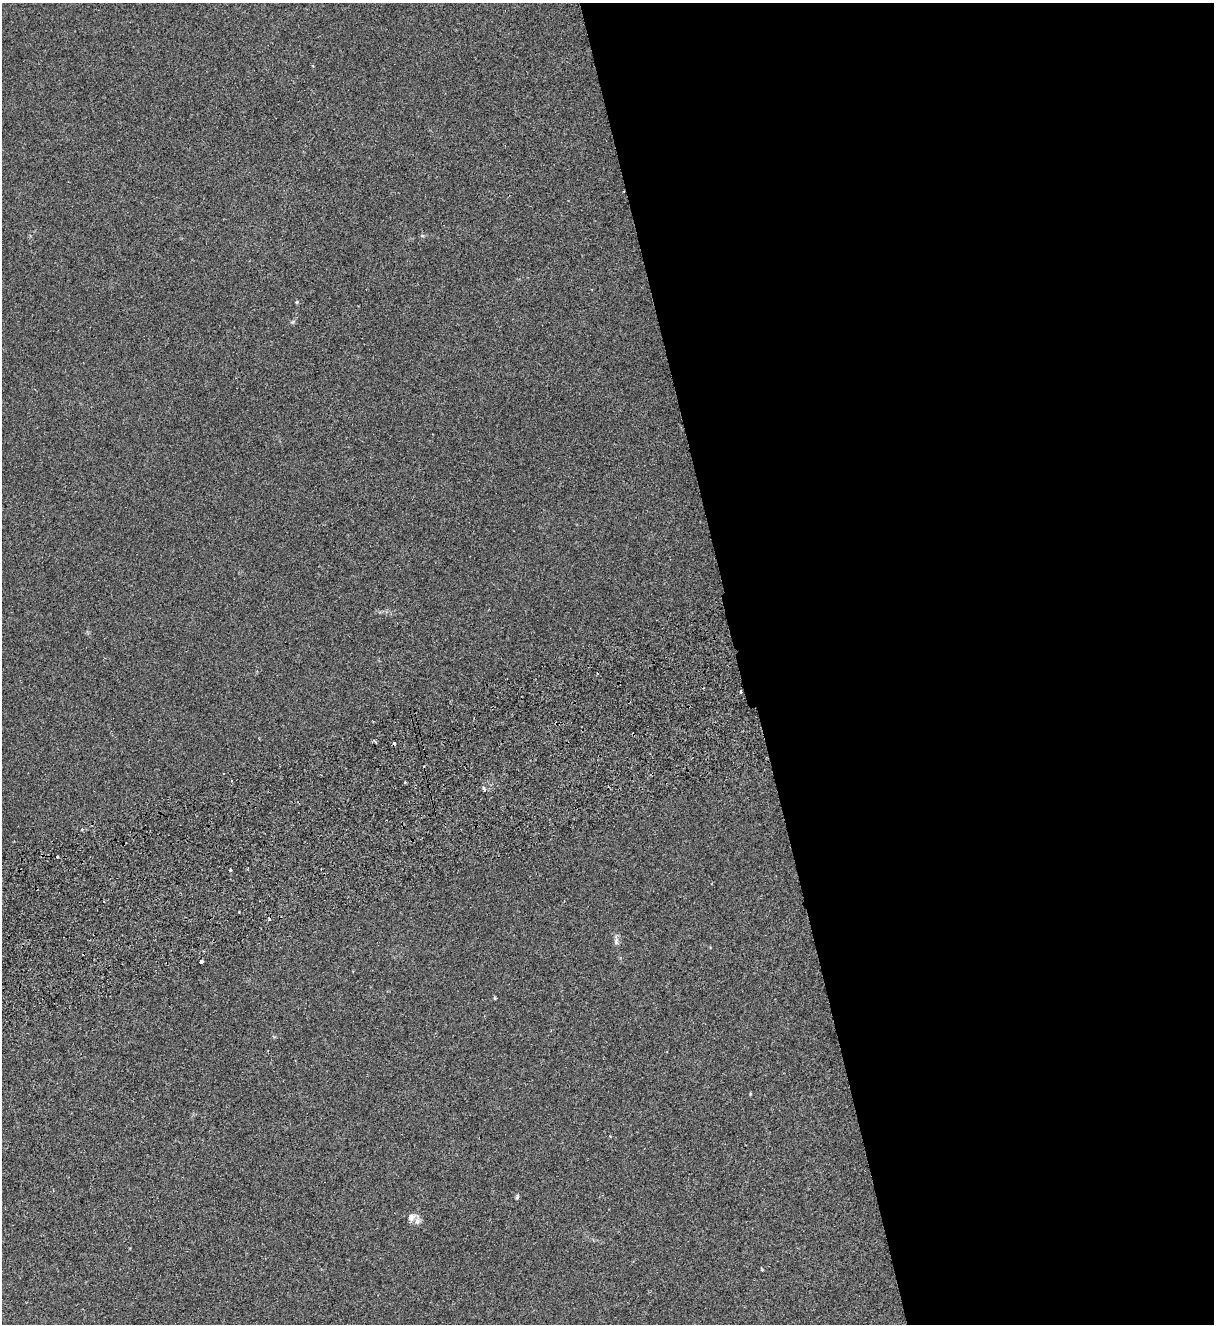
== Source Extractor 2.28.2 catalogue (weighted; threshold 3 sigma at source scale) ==
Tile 8 of 4 x 4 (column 4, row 2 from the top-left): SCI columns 3809-5020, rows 2701-4022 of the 5314 x 5399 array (HDU 1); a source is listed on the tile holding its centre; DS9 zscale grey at full resolution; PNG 1216 x 1326 px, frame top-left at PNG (2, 3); no overlay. Shown black and unused: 39% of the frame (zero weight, under 2 of 3 exposures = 3% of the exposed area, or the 3 px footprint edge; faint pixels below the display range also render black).
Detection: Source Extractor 2.28.2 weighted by HDU 2 'WHT'; one run over the whole footprint, this tile lists its part. Background 0.0624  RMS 0.007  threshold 0.0316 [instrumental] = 3 sigma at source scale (4.5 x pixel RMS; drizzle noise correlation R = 1.50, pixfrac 1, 0.05/0.05 arcsec/px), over >= 5 px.
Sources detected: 21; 6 cosmic-ray / hot-pixel residue — not listed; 1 inside a brighter listed object's ellipse — not listed separately; the other 14 listed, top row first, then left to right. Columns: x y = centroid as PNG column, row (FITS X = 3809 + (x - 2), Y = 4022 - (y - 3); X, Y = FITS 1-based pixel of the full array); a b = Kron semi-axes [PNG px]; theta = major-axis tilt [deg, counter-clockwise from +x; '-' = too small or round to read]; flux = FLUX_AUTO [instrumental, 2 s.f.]
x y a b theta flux
297 302 5 4 - 0.77
293 322 9 3 21 0.86
741 692 3 2 - 0.79
374 741 5 3 - 1.2
224 773 3 2 - 0.5
405 782 3 3 - 0.79
484 788 8 2 -69 0.83
58 857 3 3 - 1.7
230 870 3 3 - 2.3
616 941 14 6 -89 2.5
201 962 4 3 - 3.7
495 998 6 3 -72 0.61
517 1197 8 4 75 1.1
411 1217 11 9 69 3.7
Overlapping masked pixels (flux is a lower limit): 1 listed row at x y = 741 692